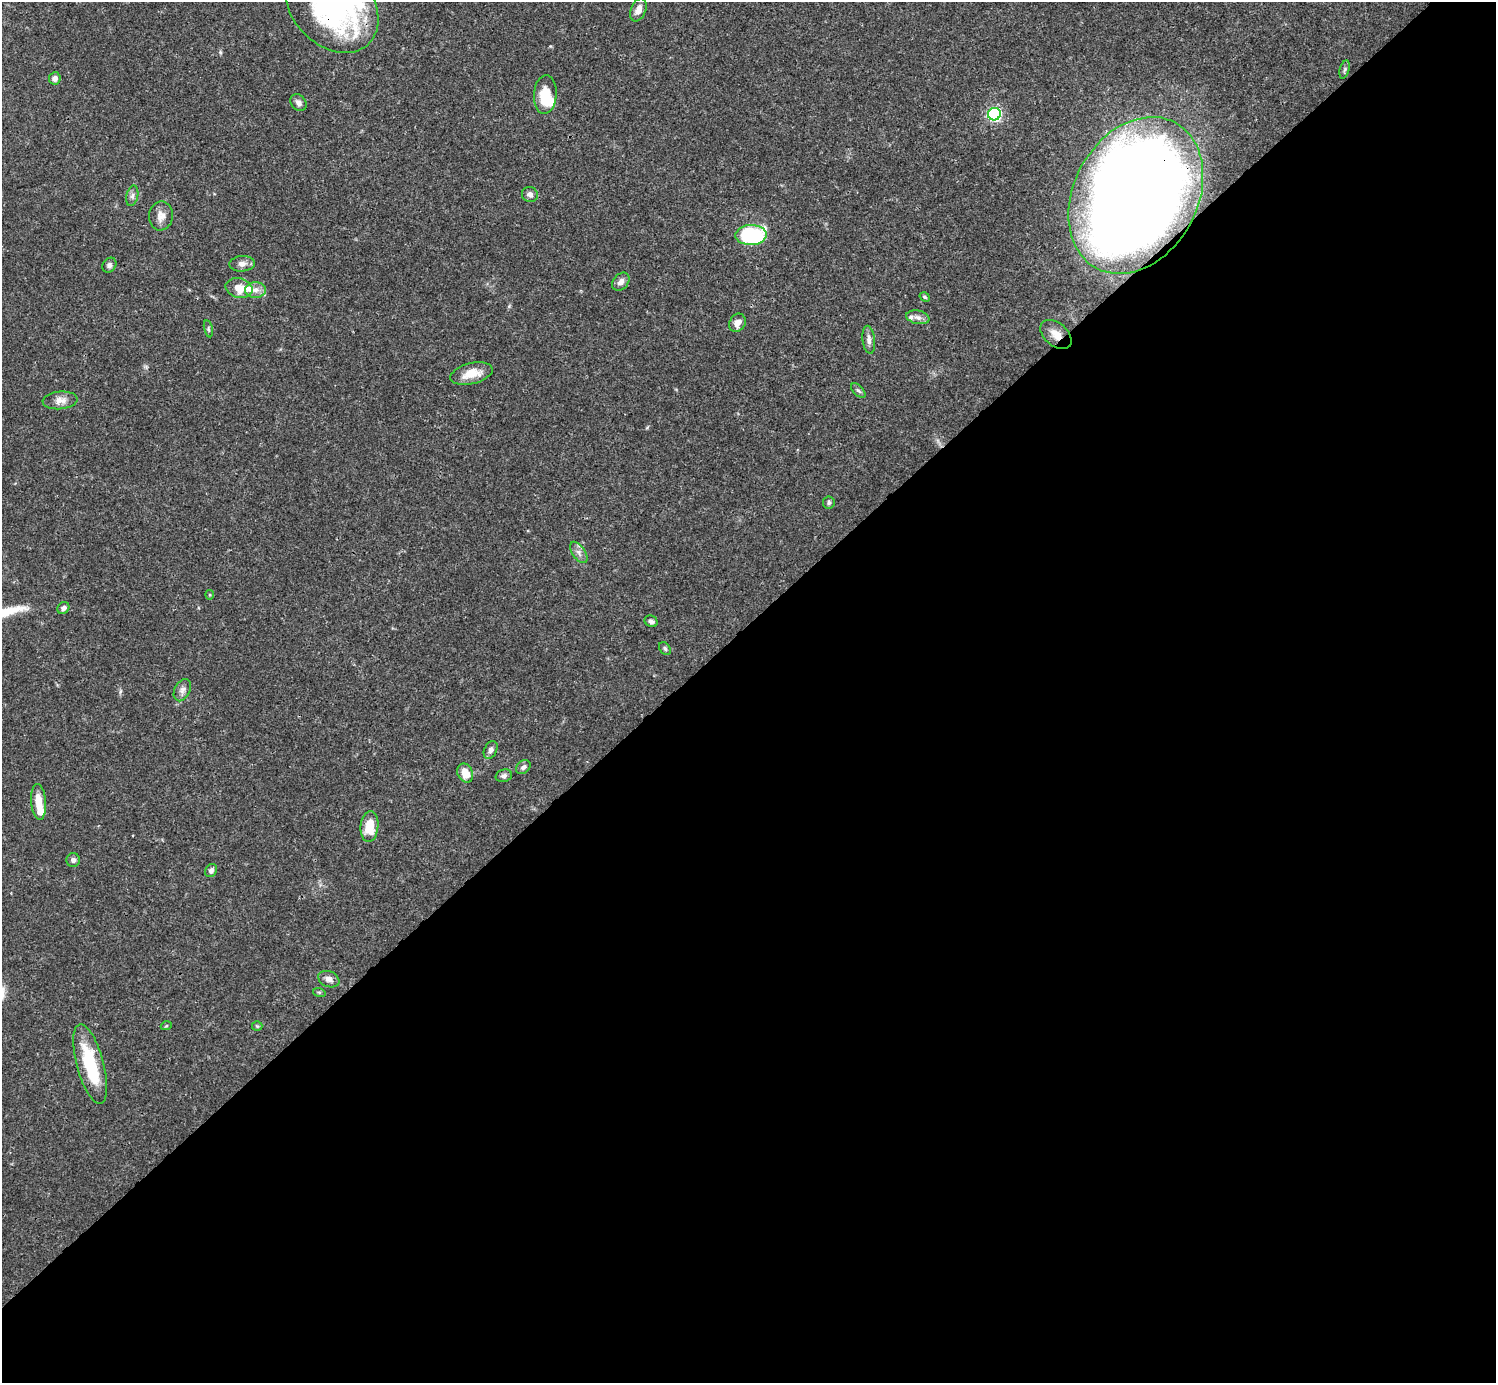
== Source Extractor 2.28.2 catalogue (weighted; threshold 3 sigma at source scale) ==
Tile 15 of 4 x 4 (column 3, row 4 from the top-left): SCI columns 2991-4484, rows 159-1539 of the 5982 x 5981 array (HDU 1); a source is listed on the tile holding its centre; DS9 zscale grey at full resolution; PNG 1498 x 1385 px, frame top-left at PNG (2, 2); each listed source drawn as its Kron ellipse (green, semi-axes under 4 px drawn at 4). Shown black and unused: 55% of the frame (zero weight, under 3 of 4 exposures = <1% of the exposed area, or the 3 px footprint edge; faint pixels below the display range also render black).
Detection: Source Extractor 2.28.2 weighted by HDU 2 'WHT'; one run over the whole footprint, this tile lists its part. Background 0.0408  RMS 0.0027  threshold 0.012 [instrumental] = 3 sigma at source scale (4.5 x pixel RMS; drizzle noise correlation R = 1.50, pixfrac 1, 0.05/0.05 arcsec/px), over >= 5 px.
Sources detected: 52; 2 inside a brighter object's white glare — neither listed nor drawn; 4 inside a brighter listed object's ellipse — not listed separately; the other 46 listed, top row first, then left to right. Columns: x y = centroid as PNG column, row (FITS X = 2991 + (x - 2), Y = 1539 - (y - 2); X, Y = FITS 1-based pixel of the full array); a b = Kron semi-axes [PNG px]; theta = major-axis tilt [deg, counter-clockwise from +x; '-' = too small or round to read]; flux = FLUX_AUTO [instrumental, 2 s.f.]
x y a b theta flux
331 4 54 40 -49 70
638 10 12 7 68 2.3
1345 70 9 4 75 0.6
55 78 6 5 - 1.1
545 94 19 11 86 7.1
299 103 9 7 -49 1.1
994 114 6 6 - 51
530 194 8 7 - 1.1
1136 195 83 62 61 560
132 196 10 5 76 0.92
161 216 14 12 81 2.4
751 235 15 10 2 27
242 264 13 7 4 1.4
109 265 8 6 51 0.83
621 282 10 7 49 1.4
239 288 13 9 -13 4.2
255 290 10 8 1 1.7
925 297 5 4 - 0.42
918 317 12 6 -11 1.3
737 323 9 7 60 1.9
208 329 8 3 -77 0.43
1056 334 18 11 -41 3.6
869 340 14 6 -83 1.3
471 374 22 10 14 4.5
858 391 9 5 -46 0.59
60 400 17 9 5 2.3
829 502 6 6 - 0.58
579 552 12 6 -55 1.3
210 595 5 4 - 0.33
63 608 6 5 - 1
651 621 7 5 -29 0.84
665 648 7 5 -51 0.53
182 690 12 7 63 1.3
491 750 9 6 63 1.1
523 767 8 6 38 0.76
465 773 10 7 -66 3.7
504 776 8 6 15 0.83
39 802 18 7 -85 4.3
369 827 15 9 83 5.1
73 860 7 6 - 0.92
211 871 7 5 59 0.97
329 979 11 8 -23 1.4
319 992 6 4 -18 0.36
166 1026 5 3 - 0.24
257 1026 5 5 - 0.35
90 1064 41 13 -75 14
Overlapping masked pixels (flux is a lower limit): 4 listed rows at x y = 331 4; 1136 195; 1056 334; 90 1064
Isophote crosses this tile's border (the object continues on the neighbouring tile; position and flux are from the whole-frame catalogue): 1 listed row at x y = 331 4